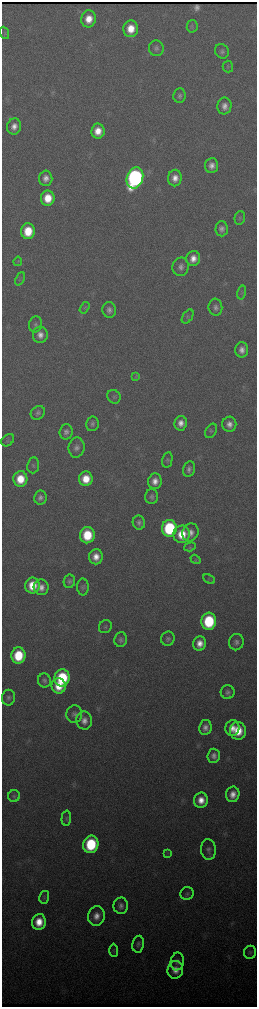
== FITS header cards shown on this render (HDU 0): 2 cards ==
NAXIS1  =                  510 / length of data axis 1
NAXIS2  =                 2010 / length of data axis 2

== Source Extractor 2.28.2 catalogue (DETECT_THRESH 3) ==
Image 510 x 2010 px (HDU 0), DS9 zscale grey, zoomed out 1/2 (1 PNG px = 2 x 2 image px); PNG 259 x 1009 px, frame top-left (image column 2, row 2010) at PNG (2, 2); each listed source drawn as its Kron ellipse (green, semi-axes under 4 px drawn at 4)
Background 3620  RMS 40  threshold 120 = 3 sigma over >= 5 px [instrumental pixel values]
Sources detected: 98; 1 cannot appear on this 1/2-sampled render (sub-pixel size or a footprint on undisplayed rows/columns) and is neither listed nor drawn; the other 97 listed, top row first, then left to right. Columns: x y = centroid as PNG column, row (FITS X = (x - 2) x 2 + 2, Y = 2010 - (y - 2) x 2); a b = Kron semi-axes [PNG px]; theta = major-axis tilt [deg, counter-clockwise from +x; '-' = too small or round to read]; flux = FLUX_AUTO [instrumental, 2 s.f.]
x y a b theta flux
89 19 8 7 - 1.3e+05
192 26 6 5 - 1.6e+04
131 29 8 7 - 1.6e+05
4 33 6 4 -70 1.4e+04
156 48 8 7 - 3.2e+04
222 51 7 6 - 2.8e+04
228 67 6 5 - 1.5e+04
180 96 7 6 - 2.7e+04
224 106 8 7 - 6.0e+04
14 126 8 7 - 6.5e+04
98 131 7 6 - 1.3e+05
212 166 7 6 - 6.1e+04
46 178 8 6 88 6.4e+04
135 178 11 8 70 3.0e+06
175 178 8 7 - 8.1e+04
48 198 7 6 - 1.9e+05
240 218 7 5 75 1.6e+04
222 229 7 6 - 4.3e+04
28 231 8 7 - 2.5e+05
193 258 7 7 - 8.5e+04
18 261 5 2 - 8.3e+03
181 267 9 8 - 4.8e+04
20 279 7 3 67 1.4e+04
242 292 7 3 77 1.4e+04
215 307 8 7 - 3.8e+04
85 308 6 3 57 1.4e+04
109 310 8 6 -79 4.5e+04
188 317 8 5 57 1.7e+04
35 324 8 6 73 2.8e+04
40 335 8 7 - 6.5e+04
242 350 8 6 90 6.0e+04
135 376 4 2 - 7.7e+03
114 397 7 6 - 2.1e+04
38 413 7 6 - 2.7e+04
181 423 7 6 - 7.0e+04
92 424 7 6 - 2.6e+04
229 424 7 7 - 6.0e+04
211 431 7 5 57 1.8e+04
66 432 7 6 - 3.7e+04
8 440 7 5 43 1.9e+04
76 447 10 8 83 4.7e+04
167 460 8 5 78 1.9e+04
33 465 8 6 83 2.1e+04
189 469 8 6 77 3.6e+04
20 479 8 7 - 2.0e+05
86 479 7 6 - 1.7e+05
155 481 8 6 84 7.7e+04
152 497 7 6 - 2.7e+04
40 498 7 6 - 4.0e+04
139 523 7 6 - 3.3e+04
169 528 8 7 - 7.8e+05
190 532 9 8 - 6.7e+04
182 534 9 8 - 2.1e+05
87 535 8 7 - 3.3e+05
190 547 6 3 16 1.4e+04
96 557 7 6 - 9.3e+04
196 559 5 4 - 1.3e+04
209 579 6 1 -28 5.7e+03
69 581 7 5 79 2.4e+04
32 585 8 7 - 2.0e+05
41 587 8 7 - 6.8e+04
83 587 8 6 -89 2.4e+04
209 621 8 7 - 5.9e+05
105 627 7 6 - 1.9e+04
168 639 7 6 - 2.8e+04
121 640 7 6 - 2.8e+04
236 642 8 7 - 3.7e+04
200 643 7 6 - 8.6e+04
18 656 8 7 - 3.5e+05
62 678 8 7 - 5.9e+05
44 681 7 6 - 2.6e+04
59 686 8 7 - 1.8e+05
228 692 7 7 - 3.2e+04
9 698 8 6 81 2.8e+04
74 714 9 8 - 3.6e+04
84 721 9 8 - 6.7e+04
205 727 7 6 - 5.4e+04
232 728 8 7 - 8.7e+04
238 731 9 8 - 2.0e+05
214 756 7 6 - 5.1e+04
233 794 8 6 79 8.6e+04
14 796 6 6 - 1.6e+04
201 800 7 7 - 1.1e+05
66 818 7 5 89 1.8e+04
91 844 9 7 78 6.1e+05
208 849 10 7 -85 4.0e+04
167 853 3 2 - 5.7e+03
187 894 7 6 - 2.1e+04
44 897 6 5 - 1.6e+04
121 906 8 7 - 4.3e+04
96 916 10 8 80 8.9e+04
39 922 8 7 - 1.6e+05
138 944 8 6 80 2.8e+04
114 950 6 3 -88 1.1e+04
250 952 6 6 - 1.8e+04
177 961 9 6 80 3.3e+04
175 970 9 7 76 8.6e+04
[1 sub-pixel or undisplayed-footprint detection neither listed nor drawn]